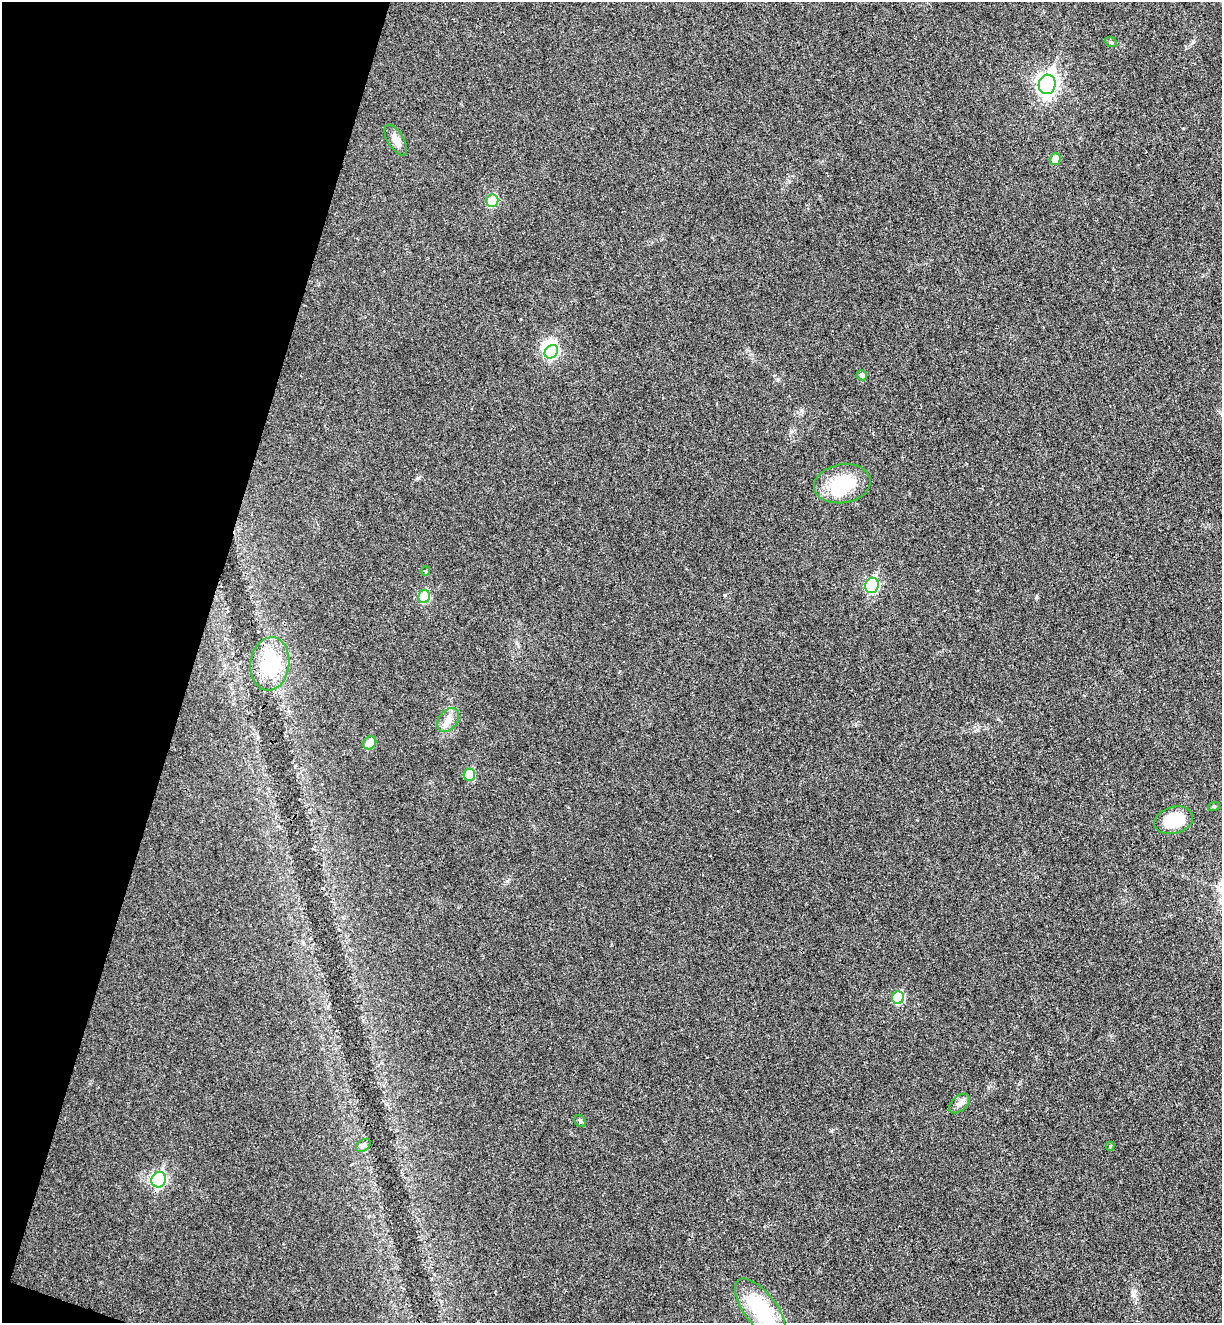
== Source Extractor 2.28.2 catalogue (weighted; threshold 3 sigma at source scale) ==
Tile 9 of 4 x 4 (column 1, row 3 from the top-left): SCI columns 186-1405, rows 1347-2667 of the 5380 x 5331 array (HDU 1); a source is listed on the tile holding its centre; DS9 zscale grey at full resolution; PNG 1224 x 1325 px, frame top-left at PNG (2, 2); each listed source drawn as its Kron ellipse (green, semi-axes under 4 px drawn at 4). Shown black and unused: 16% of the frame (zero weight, under 3 of 4 exposures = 6% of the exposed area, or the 3 px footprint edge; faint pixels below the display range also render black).
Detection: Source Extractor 2.28.2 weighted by HDU 2 'WHT'; one run over the whole footprint, this tile lists its part. Background 0.0355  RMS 0.0053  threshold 0.0239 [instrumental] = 3 sigma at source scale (4.5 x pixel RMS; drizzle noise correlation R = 1.50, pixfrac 1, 0.05/0.05 arcsec/px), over >= 5 px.
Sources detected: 26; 2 inside a brighter object's white glare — neither listed nor drawn; the other 24 listed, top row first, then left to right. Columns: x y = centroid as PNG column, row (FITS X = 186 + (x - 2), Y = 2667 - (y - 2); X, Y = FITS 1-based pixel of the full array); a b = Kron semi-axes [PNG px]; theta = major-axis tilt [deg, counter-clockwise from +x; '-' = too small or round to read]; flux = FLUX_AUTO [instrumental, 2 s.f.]
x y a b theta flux
1111 42 6 5 - 0.87
1047 84 10 8 77 250
396 140 17 8 -58 3.9
1055 159 5 5 - 7
492 201 6 6 - 17
551 352 7 6 - 46
862 375 5 5 - 1.6
842 484 28 19 9 24
426 571 4 4 - 0.59
872 585 8 7 - 55
424 597 6 5 - 24
270 664 27 19 83 31
448 720 13 9 53 4.4
370 743 7 6 - 7
469 775 6 5 - 12
1214 806 6 4 18 0.67
1174 820 20 13 16 19
898 998 6 6 - 25
959 1104 12 7 41 2.6
580 1121 6 5 - 0.86
363 1145 8 5 37 1.3
1110 1146 4 4 - 0.52
159 1180 8 7 - 75
760 1309 36 16 -53 35
Unlisted compact peaks at least as high as the median listed source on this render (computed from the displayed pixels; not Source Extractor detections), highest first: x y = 417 478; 1193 42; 1037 597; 831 1131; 802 410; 778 379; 258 737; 507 881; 998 719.